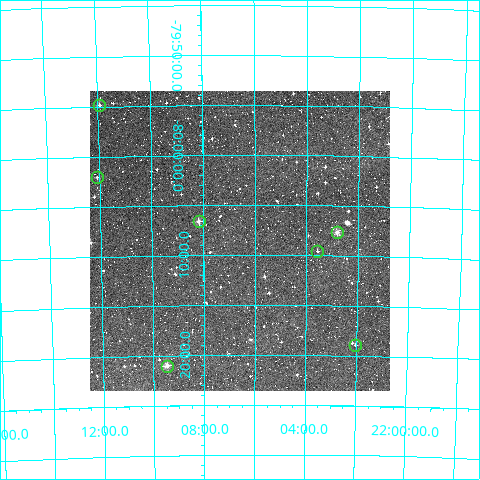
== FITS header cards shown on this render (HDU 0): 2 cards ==
NAXIS1  =                  300
NAXIS2  =                  300

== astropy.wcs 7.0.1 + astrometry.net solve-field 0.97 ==
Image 300 x 300 px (HDU 0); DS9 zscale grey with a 90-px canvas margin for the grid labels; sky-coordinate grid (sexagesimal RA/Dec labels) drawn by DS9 from the SOLVED WCS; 7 Tycho-2 reference stars matched to detected sources circled (green)
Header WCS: RA---TAN/DEC--TAN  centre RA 22:06:35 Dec -80:09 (331.65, -80.14 deg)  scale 6 arcsec/px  FOV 30.0' x 30.0'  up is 0 deg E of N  parity normal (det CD < 0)
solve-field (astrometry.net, Tycho-2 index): VERIFIED the header's WCS against the Tycho-2 star catalogue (verified at 2 index scales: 6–7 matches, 0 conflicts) and refined it, rather than solving blind
Solved WCS: RA---TAN-SIP/DEC--TAN-SIP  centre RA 22:06:36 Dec -80:09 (331.65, -80.14 deg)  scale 5.99 arcsec/px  FOV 30.0' x 30.0'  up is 0 deg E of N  parity normal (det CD < 0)
The solver's refit moves the header's centre by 2.8 arcsec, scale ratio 0.9986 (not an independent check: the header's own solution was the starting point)
Tycho-2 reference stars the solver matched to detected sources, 7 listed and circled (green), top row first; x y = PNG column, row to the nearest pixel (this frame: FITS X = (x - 90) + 1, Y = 300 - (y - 91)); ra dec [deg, ICRS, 3 dp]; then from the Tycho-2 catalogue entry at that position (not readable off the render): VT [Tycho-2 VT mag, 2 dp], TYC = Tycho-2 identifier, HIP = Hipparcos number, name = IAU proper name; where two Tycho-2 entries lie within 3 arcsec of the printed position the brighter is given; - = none
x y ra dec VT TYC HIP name
99 105 332.982 -79.914 11.11 9483-752-1 - -
97 177 333.021 -80.034 12.54 9483-1120-1 - -
199 221 332.044 -80.110 10.76 9483-924-1 - -
337 232 330.703 -80.127 10.36 9483-497-1 - -
317 251 330.895 -80.160 12.47 9483-444-1 108900 -
355 345 330.509 -80.315 11.80 9483-1059-1 108768 -
167 366 332.367 -80.350 10.15 9483-281-1 - -